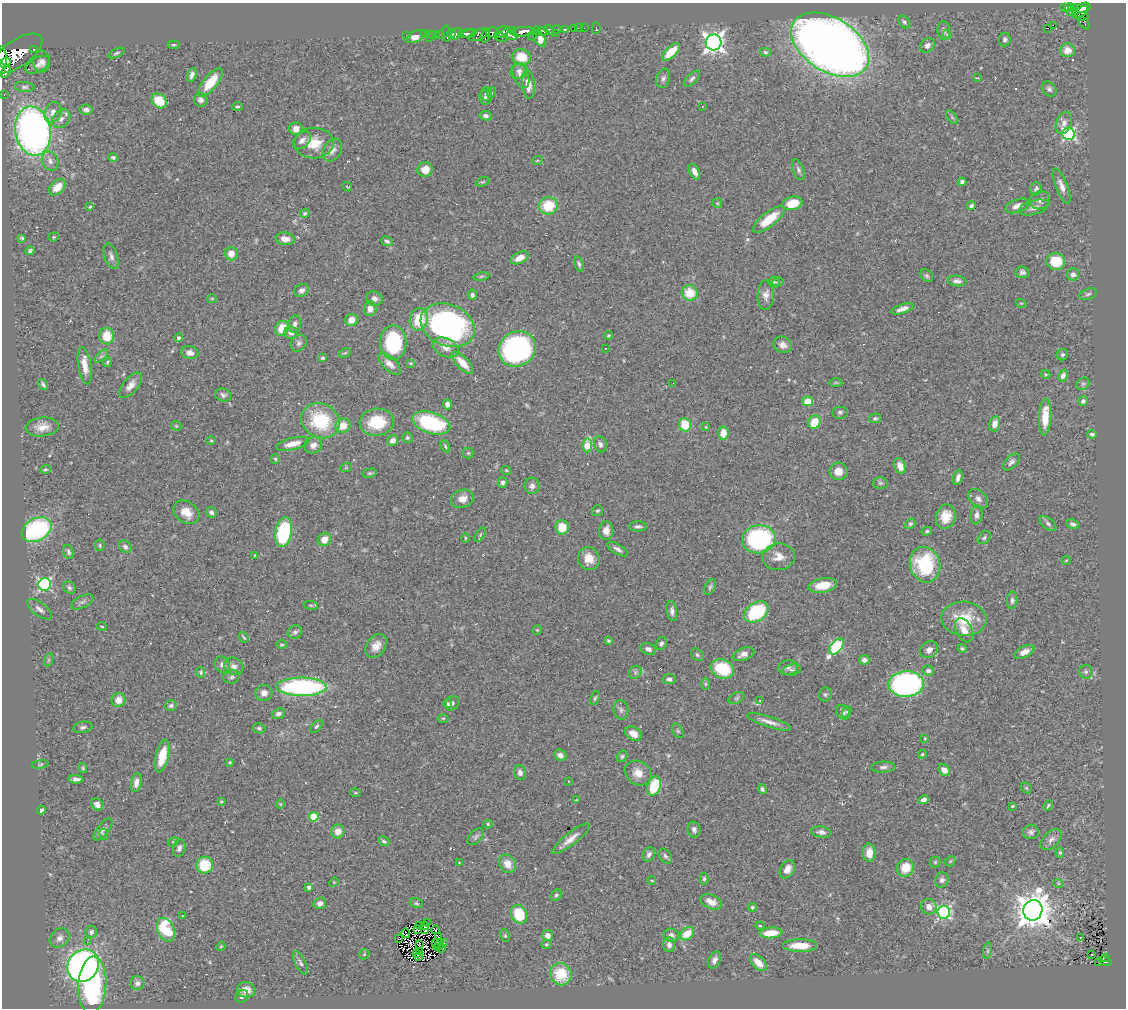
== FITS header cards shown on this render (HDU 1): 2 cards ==
NAXIS1  =                 1124
NAXIS2  =                 1006

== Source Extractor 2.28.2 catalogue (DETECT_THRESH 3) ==
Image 1124 x 1006 px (HDU 1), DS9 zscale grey, 1 PNG px = 1 image px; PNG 1128 x 1010 px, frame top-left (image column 1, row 1006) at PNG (2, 3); each listed source drawn as its Kron ellipse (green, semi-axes under 4 px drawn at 4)
Background 0.525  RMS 0.039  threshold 0.116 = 3 sigma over >= 5 px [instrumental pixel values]
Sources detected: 425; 2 with non-positive FLUX_AUTO (blend fragments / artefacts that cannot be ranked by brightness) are neither listed nor drawn; the other 423 listed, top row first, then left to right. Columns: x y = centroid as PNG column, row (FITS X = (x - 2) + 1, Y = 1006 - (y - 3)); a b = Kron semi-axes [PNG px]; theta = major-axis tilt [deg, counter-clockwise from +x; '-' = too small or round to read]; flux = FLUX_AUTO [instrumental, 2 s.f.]
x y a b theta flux
1065 7 3 3 - 18
1069 7 4 3 - 44
1074 8 4 3 - 61
1083 8 7 4 19 150
1070 12 3 2 - 2.9
1076 12 3 2 - 17
1081 12 8 4 38 190
1082 17 6 3 9 43
904 22 7 5 -52 5.2
1084 23 7 3 -51 14
1053 25 2 2 - 710
578 28 2 2 - 1.9
584 28 2 2 - 2.3
596 28 6 2 -88 6.9
1048 28 3 2 - 11
557 29 4 3 - 51
574 29 3 2 - 1.4
548 30 5 3 - 110
565 30 4 3 - 63
513 31 3 2 - 11
537 31 4 3 - 150
543 31 5 4 - 180
944 31 9 6 -84 6.9
502 32 7 5 40 100
522 32 12 5 6 460
447 33 8 3 -84 14
470 33 7 4 18 240
493 33 6 5 - 140
555 33 3 2 - 2.1
425 34 2 2 - 4.7
431 34 3 2 - 7.3
435 34 3 2 - 8
441 34 3 2 - 8.1
451 34 4 4 - 110
456 34 7 4 51 250
466 34 8 3 7 300
406 35 2 2 - 4.4
479 35 11 5 22 56
509 35 8 4 -20 140
947 35 4 3 - 4.7
416 36 10 5 25 20
485 36 7 4 71 92
532 36 4 2 - 26
501 37 7 2 -17 34
429 38 3 3 - 14
540 39 9 5 -59 37
1005 39 7 6 - 8.3
714 42 8 8 - 1400
174 45 6 4 -5 3.2
830 45 43 26 -32 3600
927 45 8 6 47 11
34 49 3 3 - 32
1067 50 7 7 - 30
671 52 11 5 44 63
765 52 6 4 -11 5.4
116 53 9 4 24 5
17 54 29 13 35 1800
3 57 11 3 -82 230
522 57 9 8 - 55
6 62 4 3 - 160
42 62 11 8 87 13
38 65 13 7 29 9.9
519 71 9 7 25 11
6 72 6 3 53 120
192 75 7 4 71 9.3
521 76 13 7 -67 16
663 78 10 6 72 8.9
978 78 3 2 - 2.7
692 79 10 5 45 7.2
210 82 17 7 51 66
528 84 14 6 -84 30
24 87 10 5 -5 6.7
1049 89 8 6 -49 7.4
491 93 5 3 - 2.6
486 94 7 5 -87 6.5
4 95 3 2 - 3.3
485 97 7 6 - 7.7
201 100 7 6 - 9.5
159 101 8 6 -41 59
702 106 3 2 - 11
237 107 5 4 - 3.3
86 110 6 5 - 8.7
53 112 10 8 67 17
486 116 6 4 -10 7.7
952 117 8 4 -53 4.2
61 119 10 7 48 13
1064 123 11 7 68 16
296 129 6 6 - 17
33 131 25 18 -80 1200
1069 134 6 6 - 380
302 140 10 7 44 14
314 143 19 15 2 61
332 150 12 8 60 16
113 157 5 4 - 4.9
50 161 10 8 -65 12
537 161 5 3 - 2.5
425 170 8 7 - 28
798 170 11 5 -68 7.8
694 172 8 5 -64 14
483 182 7 4 19 4
962 182 4 4 - 7.9
1062 186 18 6 -68 18
57 187 10 6 43 29
347 187 5 3 - 2.3
1036 189 7 5 74 8.3
1040 200 10 9 - 12
717 203 5 5 - 3
792 203 10 6 14 58
548 206 9 8 - 83
971 206 4 4 - 6.1
1017 206 12 6 20 16
90 207 3 3 - 3.2
1034 208 15 7 16 14
305 213 5 4 - 3.9
769 219 19 7 39 71
54 237 5 4 - 3.3
22 238 3 3 - 3.4
285 239 9 6 -9 20
387 241 6 4 -21 5.5
30 251 4 3 - 5.7
231 254 7 6 - 23
111 256 13 6 -71 11
520 258 9 5 26 27
1056 261 9 8 - 81
579 264 8 4 -73 5.4
1022 272 7 6 - 7.3
1073 274 6 6 - 11
481 276 8 4 10 4.6
927 276 7 5 -43 4.9
957 281 9 5 -6 9.1
774 282 5 5 - 3.9
778 282 5 4 - 3.3
302 290 7 6 - 11
690 293 8 7 - 58
1088 294 9 5 16 5.7
472 295 5 4 - 7.5
766 295 15 8 87 17
212 299 5 4 - 2.9
374 299 8 7 - 14
1021 303 5 3 - 2.3
370 309 7 6 - 18
903 309 12 4 18 16
419 319 11 9 73 75
352 320 6 6 - 27
295 324 9 6 81 9.7
448 325 28 20 -22 640
282 328 8 6 59 42
291 333 7 6 - 14
107 336 8 7 - 51
608 336 4 4 - 3.9
179 338 4 4 - 8.8
299 343 9 7 48 8.5
393 343 17 13 90 200
783 345 9 8 - 14
446 347 13 9 -25 21
605 348 2 2 - 1.9
517 349 19 17 33 560
190 353 8 6 -11 13
345 353 6 4 23 3.6
1062 355 6 5 - 5.3
101 356 8 3 45 5.5
322 358 3 3 - 4.6
107 362 5 3 - 3.6
411 363 4 3 - 2.5
462 363 14 6 -46 39
390 364 14 6 -42 16
85 366 19 6 -80 30
1046 374 4 4 - 2.8
1063 376 6 4 63 13
836 382 6 4 0 3.4
673 383 2 2 - 1.3
43 384 6 3 -56 5.4
1083 384 7 5 41 5.3
131 385 15 7 50 19
223 395 8 6 -20 7.7
808 401 5 5 - 53
1083 401 5 4 - 7
447 404 5 4 - 9.1
840 412 8 6 0 7.3
1045 417 18 6 87 56
875 418 6 4 12 4.5
320 421 20 17 -26 160
377 422 17 13 5 92
814 422 7 6 - 58
431 423 20 10 -18 240
995 424 8 5 73 20
685 425 6 6 - 66
176 426 5 4 - 2.9
343 426 8 7 - 39
42 427 16 9 6 26
706 427 4 3 - 2.4
723 433 6 5 - 35
1092 434 5 4 - 5.7
407 438 5 5 - 5.2
393 440 6 5 - 11
211 441 4 3 - 2.7
293 444 17 6 14 29
600 444 8 6 -68 9.8
313 445 9 8 - 14
587 445 7 5 84 81
445 446 6 4 -62 4.1
468 453 5 5 - 3.6
275 459 5 4 - 4.1
1011 462 10 6 46 10
900 466 8 5 -67 22
346 468 6 3 19 2.8
45 469 5 4 - 3.6
506 470 5 4 - 3
838 471 9 8 - 25
370 473 7 4 9 4.3
958 478 8 4 74 11
502 483 5 5 - 5.8
880 483 7 6 - 5.6
532 486 8 7 - 11
462 499 11 9 16 22
978 499 11 8 -42 12
597 511 6 5 - 4.4
186 512 14 10 -36 35
211 512 5 5 - 7.8
976 515 9 6 81 12
946 517 12 9 74 45
910 524 6 4 51 4.9
1048 524 10 5 -39 7.7
1073 524 7 4 -17 7.3
638 526 9 5 0 6.9
562 527 7 7 - 50
37 530 16 11 29 320
606 531 9 7 85 19
927 531 5 4 - 3.9
284 532 15 8 80 260
480 535 8 4 56 3.9
465 538 5 3 - 2.6
984 538 7 5 40 5.5
324 539 7 6 - 30
759 539 17 14 8 330
100 545 5 5 - 4.1
125 547 7 5 -42 9.5
618 549 11 5 -30 9.7
68 552 7 5 -72 6.5
255 555 4 3 - 3.6
779 557 16 13 7 29
589 559 11 10 - 36
1066 560 4 3 - 2.1
925 565 18 15 -75 180
45 584 6 6 - 390
823 585 14 7 10 50
69 587 7 5 -46 6.7
710 587 8 5 64 5.3
1012 600 8 5 85 7.6
82 602 12 6 26 9.3
311 605 7 3 -8 3.2
39 609 15 6 -37 14
672 611 10 5 -80 9.9
756 612 13 9 35 190
964 619 23 17 -4 83
102 626 5 2 - 2.3
537 630 5 4 - 2.9
964 630 13 8 -63 22
295 632 7 6 - 7
244 637 6 2 -52 3
608 641 4 3 - 4.1
661 643 7 5 64 6.3
282 645 6 3 0 3
376 646 13 9 54 25
836 646 9 5 52 270
962 648 4 4 - 4.4
648 649 8 5 -23 10
929 650 9 8 - 15
1024 652 10 5 26 16
743 654 11 6 21 14
697 655 7 5 -45 5
48 660 7 4 71 4.5
864 660 5 5 - 9.7
222 665 8 7 - 12
234 666 10 8 -33 13
788 668 9 7 9 9.7
722 669 12 9 -23 110
792 670 9 5 8 6.4
928 671 6 5 - 7.3
200 672 5 4 - 3.8
635 672 7 6 - 5.4
1086 672 7 6 - 6.1
232 677 8 6 13 6.9
669 679 6 5 - 8.6
706 684 6 4 -90 3.7
906 684 17 13 2 620
301 687 25 9 0 430
264 693 8 8 - 16
825 694 7 6 - 5.3
595 698 7 4 67 3.9
737 698 8 5 26 5.7
118 700 7 7 - 27
760 700 4 4 - 3.8
452 703 7 6 - 6.3
448 704 4 4 - 5.3
171 706 6 5 - 6.9
621 710 9 7 -83 8.5
843 712 8 6 -50 6.7
847 712 6 4 66 4.7
279 714 7 5 20 9.2
443 718 6 4 0 3.3
769 722 23 5 -18 20
316 726 8 4 44 5.1
83 727 9 5 11 7.3
259 728 6 5 - 4.5
678 731 8 5 -59 5.2
634 734 9 6 -31 24
925 738 3 2 - 2.3
922 754 4 3 - 3.7
560 755 6 5 - 14
162 756 17 6 76 59
622 756 6 5 - 4.6
230 762 3 3 - 2.5
40 764 8 4 11 4
883 767 12 5 3 9.8
83 768 5 4 - 3.1
944 770 6 5 - 17
520 773 7 6 - 12
638 773 14 11 -35 30
76 779 7 4 -3 10
568 781 3 2 - 1.7
136 783 9 5 79 17
654 786 10 6 67 110
1026 788 6 5 - 3.5
762 789 5 4 - 5.5
355 793 5 4 - 3.1
576 800 4 3 - 2.2
923 800 5 4 - 11
221 801 4 3 - 2.9
97 804 6 5 - 15
280 804 4 4 - 2.5
1048 805 5 3 - 3.8
1012 806 3 3 - 4.7
41 810 4 3 - 6.4
314 817 5 5 - 110
488 824 5 4 - 3.4
694 829 8 6 -86 9.6
103 830 13 5 51 10
338 831 7 6 - 25
821 832 10 5 -8 9.9
1031 832 8 7 - 8.8
104 834 6 4 -65 3.8
476 837 10 6 46 7.1
571 839 23 6 39 23
1051 840 13 7 45 14
384 841 6 4 -31 5.2
173 842 5 4 - 4
179 848 9 6 74 11
1060 852 5 4 - 3.8
869 853 9 6 -89 28
649 854 7 5 58 9.5
665 856 8 5 -52 6.1
950 861 6 4 46 3.2
935 862 5 5 - 3.6
459 863 3 2 - 1.6
507 864 10 8 -55 28
205 865 8 8 - 88
905 868 9 8 - 49
787 869 10 6 60 23
704 879 6 4 88 5.2
942 880 7 6 - 8.2
652 881 4 3 - 2.1
334 882 5 3 - 2.2
1058 883 5 3 - 2.6
309 887 4 3 - 9.2
556 895 6 5 - 5.2
711 902 11 7 -24 22
320 903 6 5 - 12
416 903 7 5 -17 4.2
752 907 4 4 - 4.6
929 907 8 7 - 17
1033 910 10 9 - 5600
944 912 6 6 - 500
519 914 10 7 -61 97
182 916 2 2 - 2.4
428 923 2 2 - 2.3
420 926 2 2 - 3.7
425 926 2 2 - 1.4
760 926 4 4 - 2.7
166 930 12 8 -68 130
418 930 3 2 - 2.5
425 930 3 2 - 3
435 930 4 2 - 1.4
91 932 6 5 - 6.9
406 933 5 2 - 2.3
771 933 11 5 4 46
687 934 8 5 39 43
548 935 5 5 - 14
671 935 7 6 - 11
505 936 6 4 -64 4
438 937 3 2 - 1.4
1080 937 2 2 - 2.2
60 938 11 8 41 13
398 939 2 2 - 0.85
87 942 2 2 - 16
444 943 2 2 - 2.5
436 944 2 2 - 0.51
546 944 5 3 - 2.6
419 945 3 2 - 2.2
440 945 5 2 - 2.3
669 945 7 5 -89 11
221 946 5 3 - 2.7
800 946 17 6 0 47
437 947 3 2 - 0.76
441 949 2 2 - 3.3
419 951 3 2 - 1.3
988 951 8 4 82 5.2
364 954 5 4 - 3.1
416 954 3 2 - 1.6
1091 954 3 2 - 4.4
418 957 3 2 - 3.5
1105 957 3 2 - 13
714 960 9 6 64 12
1105 961 7 3 -25 57
300 963 13 5 -62 8.5
758 963 10 6 -45 31
1099 963 2 2 - 1.3
83 966 17 15 51 960
561 974 11 10 - 90
137 983 7 7 - 9
92 985 28 14 86 430
246 990 9 7 -14 21
242 996 7 6 - 8.8
At the frame edge (FLAGS 8, measured only in part): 1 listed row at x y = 3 57
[2 non-positive-flux detections neither listed nor drawn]